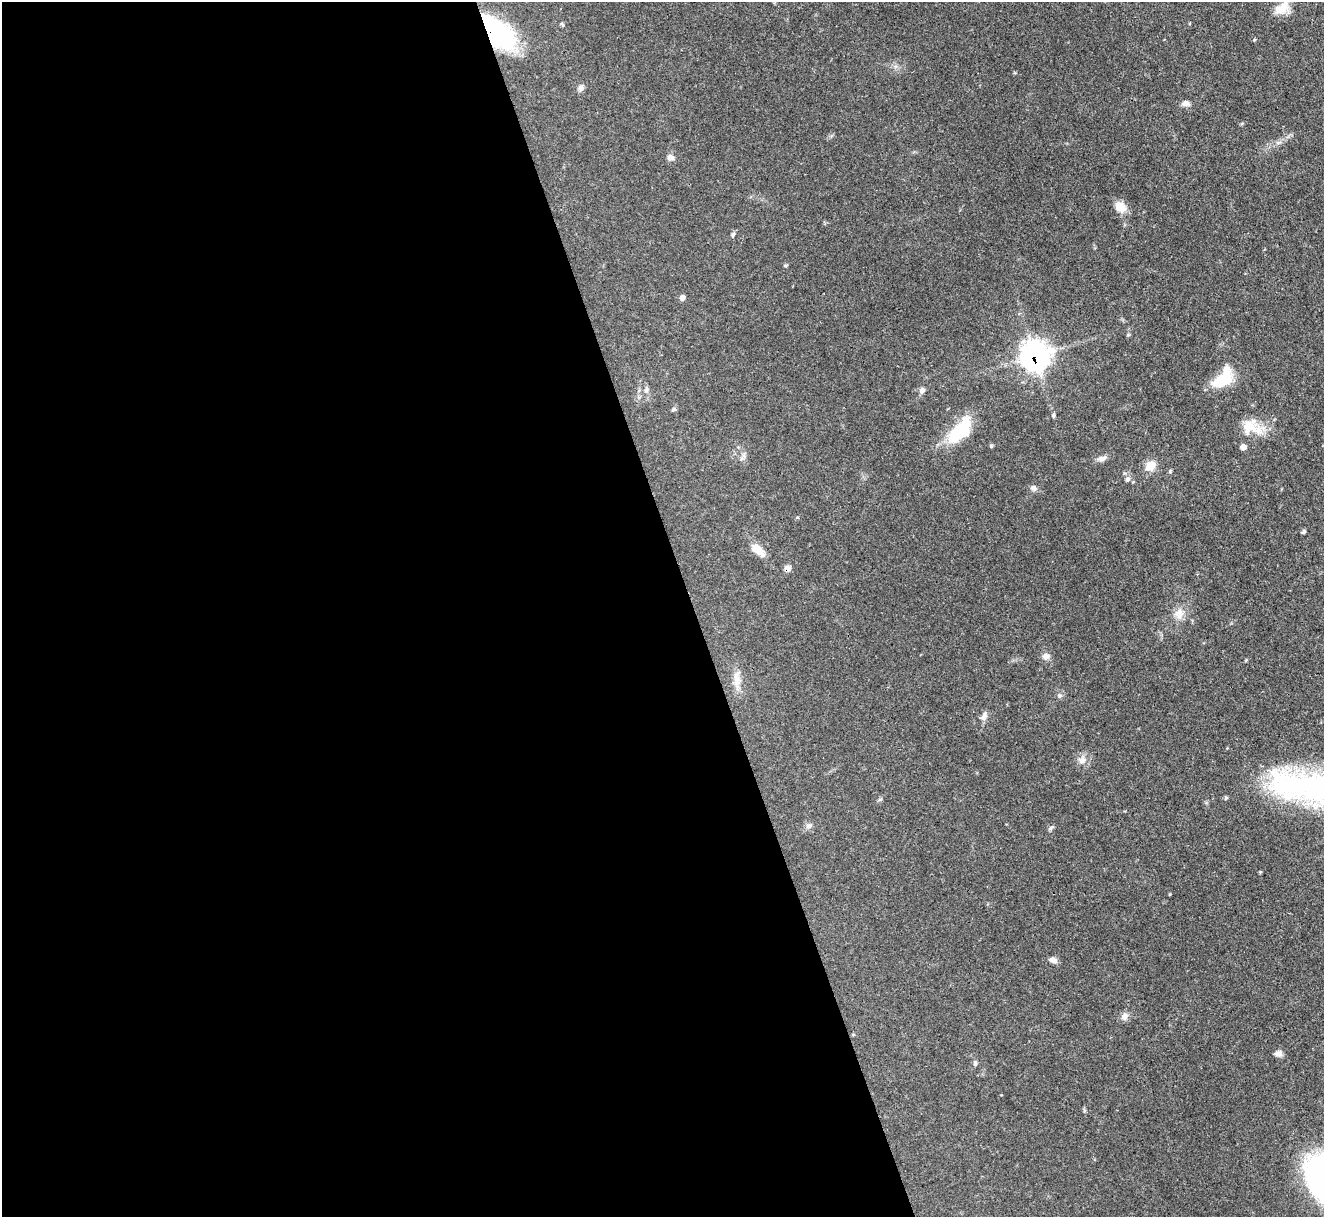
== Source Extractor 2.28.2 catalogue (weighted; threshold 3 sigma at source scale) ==
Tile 9 of 4 x 4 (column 1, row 3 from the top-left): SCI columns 2-1323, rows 1488-2702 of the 5294 x 5277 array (HDU 1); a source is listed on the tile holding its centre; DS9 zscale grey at full resolution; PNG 1326 x 1219 px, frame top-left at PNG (2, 2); no overlay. Shown black and unused: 52% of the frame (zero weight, under 3 of 4 exposures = <1% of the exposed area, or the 3 px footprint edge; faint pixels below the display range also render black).
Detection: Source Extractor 2.28.2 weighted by HDU 2 'WHT'; one run over the whole footprint, this tile lists its part. Background 0.0874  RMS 0.0043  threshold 0.0193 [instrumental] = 3 sigma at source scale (4.5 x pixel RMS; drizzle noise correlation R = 1.50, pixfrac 1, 0.05/0.05 arcsec/px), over >= 5 px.
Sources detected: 41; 1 inside a brighter object's white glare — not listed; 2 inside a brighter listed object's ellipse — not listed separately; the other 38 listed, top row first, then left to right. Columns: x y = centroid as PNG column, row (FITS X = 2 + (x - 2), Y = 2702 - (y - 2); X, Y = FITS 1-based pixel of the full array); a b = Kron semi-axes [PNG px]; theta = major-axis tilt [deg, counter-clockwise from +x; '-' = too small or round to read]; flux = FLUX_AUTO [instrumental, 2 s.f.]
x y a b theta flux
1282 8 22 12 41 5.8
562 24 7 3 -54 0.61
496 32 34 18 -43 79
580 88 8 7 - 1.6
1186 103 10 7 -2 1.9
670 157 9 7 -3 2.1
1120 207 14 11 -45 5.6
733 234 6 5 - 0.86
682 297 7 6 - 1.5
1035 356 12 11 - 320
1222 380 24 13 23 14
646 390 8 5 72 1.1
922 390 8 7 - 1.3
674 409 6 5 - 0.73
1053 415 6 4 -77 0.67
1249 428 25 19 46 9.1
960 431 37 17 49 20
1103 458 13 7 24 1.9
1150 465 11 10 - 5.9
1170 471 5 5 - 0.55
1128 479 7 6 - 1.4
1034 488 9 7 -29 1.6
1304 531 6 4 57 0.69
758 550 20 10 -42 5.2
787 568 7 7 - 2.1
1180 616 14 12 59 4.3
1046 656 9 8 - 2.2
736 678 22 9 -88 5
1060 695 7 6 - 1
984 716 12 7 70 2.1
1082 760 12 9 63 2.8
1285 786 32 21 27 26
809 826 9 5 21 1.3
1050 828 8 5 46 0.79
1053 960 9 7 -22 2
1125 1016 10 9 - 2.2
1278 1053 10 7 -2 1.9
975 1063 8 5 -81 0.88
Overlapping masked pixels (flux is a lower limit): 3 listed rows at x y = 496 32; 1035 356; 787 568
Isophote crosses this tile's border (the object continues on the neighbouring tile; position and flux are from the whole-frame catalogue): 1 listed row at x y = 1282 8
Unlisted compact peaks at least as high as the median listed source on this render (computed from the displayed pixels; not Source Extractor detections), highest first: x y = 1170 894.